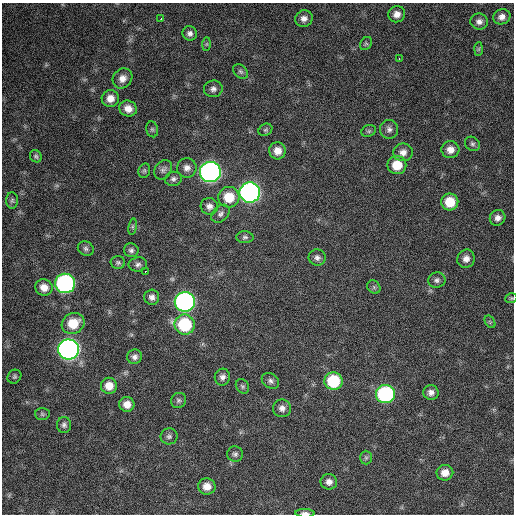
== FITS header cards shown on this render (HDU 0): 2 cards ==
NAXIS1  =                  512 / Axis length
NAXIS2  =                  512 / Axis length

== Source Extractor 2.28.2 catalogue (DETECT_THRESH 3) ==
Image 512 x 512 px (HDU 0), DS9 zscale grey, 1 PNG px = 1 image px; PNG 516 x 516 px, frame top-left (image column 1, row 512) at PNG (2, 3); each listed source drawn as its Kron ellipse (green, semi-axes under 4 px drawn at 4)
Background 633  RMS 25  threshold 75.1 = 3 sigma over >= 5 px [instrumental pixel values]
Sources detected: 78; all 78 listed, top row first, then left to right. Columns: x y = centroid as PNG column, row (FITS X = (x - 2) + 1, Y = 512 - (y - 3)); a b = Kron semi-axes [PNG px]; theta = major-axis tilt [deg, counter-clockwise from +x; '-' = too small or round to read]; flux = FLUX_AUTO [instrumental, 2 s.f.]
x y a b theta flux
397 14 8 8 - 10000
502 17 9 7 20 9100
161 19 2 2 - 9600
304 19 9 8 - 9100
479 22 9 8 - 8100
190 33 7 7 - 6300
207 44 7 4 89 2700
366 44 7 5 53 3400
479 49 7 4 88 2800
399 59 3 2 - 5000
241 71 8 6 -44 4300
122 78 11 9 47 13000
213 89 9 8 - 7200
110 98 9 8 - 15000
128 109 9 8 - 14000
152 129 8 6 -74 3300
389 129 9 9 - 7200
265 130 7 5 31 3000
369 131 7 5 21 3200
472 144 8 6 -34 4100
450 150 9 8 - 13000
277 151 8 8 - 15000
403 152 10 9 - 11000
36 156 6 5 - 3200
397 165 9 9 - 34000
187 168 10 9 - 10000
163 170 10 8 58 6500
144 171 7 5 76 3200
210 172 10 10 - 770000
173 179 8 7 - 5400
250 193 10 10 - 780000
229 197 10 10 - 40000
12 200 8 6 88 3900
450 202 8 8 - 37000
209 206 9 8 - 8200
221 214 10 7 45 6000
498 218 8 7 - 8400
133 227 8 4 82 3000
245 237 8 6 -2 4400
86 248 8 7 - 4800
131 250 7 7 - 5000
317 258 8 8 - 7000
466 259 9 8 - 11000
118 263 7 6 - 3800
138 264 9 7 8 5900
145 271 3 3 - 4200
437 280 9 7 10 5600
65 283 10 9 - 400000
44 287 9 8 - 15000
374 287 7 6 - 3600
152 297 7 7 - 7100
511 298 6 4 20 2400
185 302 10 10 - 620000
490 322 7 4 -57 2500
73 323 12 10 28 40000
185 325 10 10 - 110000
69 349 10 10 - 920000
134 357 7 7 - 6700
14 377 7 6 - 3500
222 377 8 7 - 7300
270 381 9 7 -34 6000
333 381 9 9 - 81000
109 386 8 8 - 19000
242 386 8 6 -52 3500
431 392 8 7 - 7800
385 394 9 9 - 230000
178 400 8 7 - 4500
127 404 7 7 - 15000
282 408 9 9 - 8100
42 414 7 6 - 3400
64 425 8 7 - 5100
169 436 8 8 - 5700
235 454 8 7 - 4900
366 458 7 6 - 3500
445 473 8 7 - 15000
329 482 8 8 - 9100
207 486 8 8 - 16000
305 513 10 3 -1 6800
At the frame edge (FLAGS 8, measured only in part): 2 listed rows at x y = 511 298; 305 513